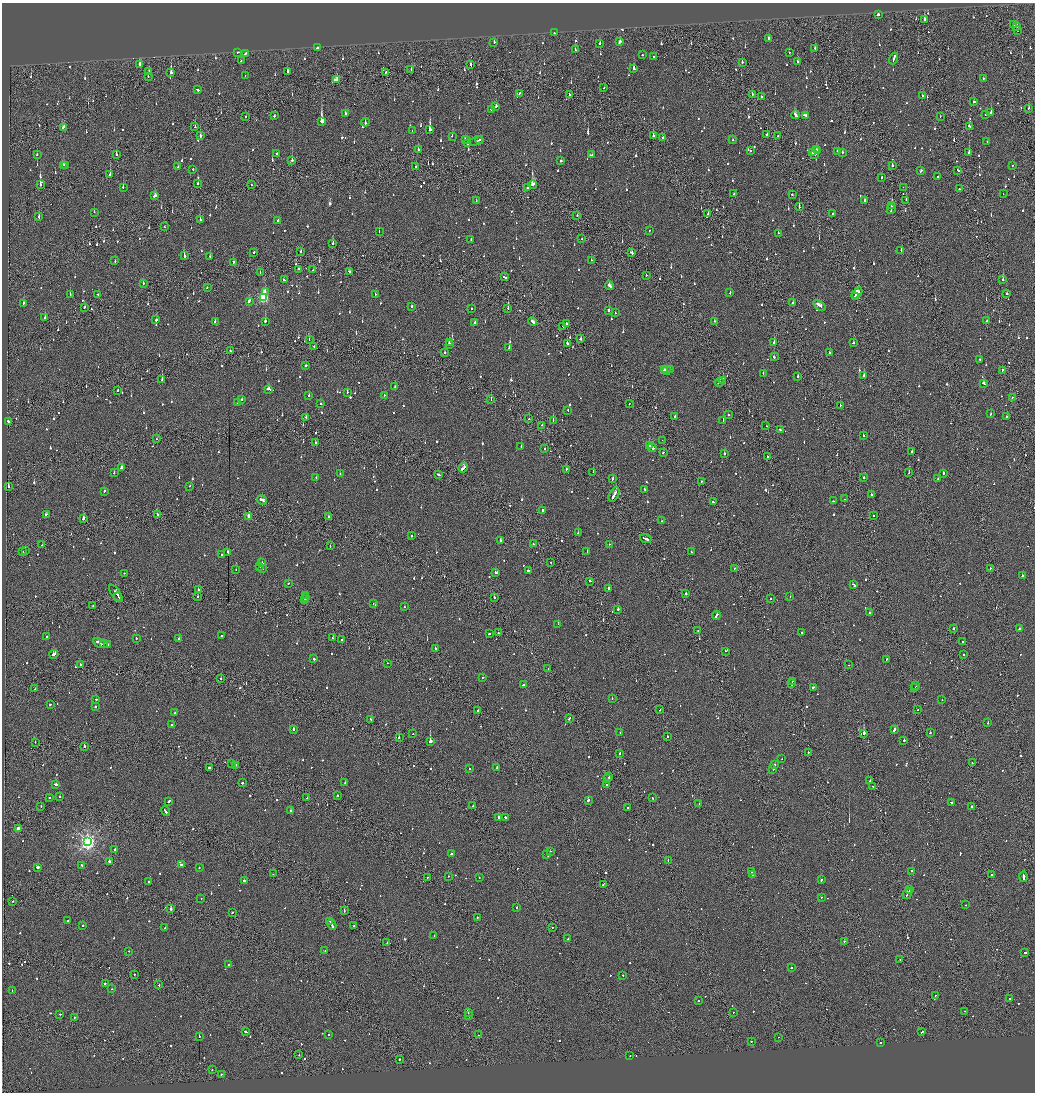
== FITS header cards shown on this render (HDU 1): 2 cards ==
NAXIS1  =                 2065
NAXIS2  =                 2180

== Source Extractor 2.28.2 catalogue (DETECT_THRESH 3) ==
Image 2065 x 2180 px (HDU 1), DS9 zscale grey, zoomed out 1/2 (1 PNG px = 2 x 2 image px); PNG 1037 x 1094 px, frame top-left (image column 1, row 2179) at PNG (2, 3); each listed source drawn as its Kron ellipse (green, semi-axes under 4 px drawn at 4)
Background -0.0872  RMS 0.061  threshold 0.184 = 3 sigma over >= 5 px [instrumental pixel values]
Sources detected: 1365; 77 cannot appear on this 1/2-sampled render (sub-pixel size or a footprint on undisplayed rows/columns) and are neither listed nor drawn; of the other 1288, the 500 brightest by FLUX_AUTO listed and drawn (788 fainter detections omitted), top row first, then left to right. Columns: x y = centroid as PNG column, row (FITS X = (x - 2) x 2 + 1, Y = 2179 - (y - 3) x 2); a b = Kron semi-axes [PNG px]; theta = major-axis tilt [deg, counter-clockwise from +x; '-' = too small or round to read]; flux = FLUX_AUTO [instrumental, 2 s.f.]
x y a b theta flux
878 15 2 2 - 980
924 20 3 2 - 730
1013 25 2 2 - 81
1017 26 3 2 - 400
1017 31 2 2 - 120
554 33 2 2 - 220
769 39 2 2 - 310
494 42 2 2 - 120
620 42 3 2 - 84
600 43 2 2 - 88
317 48 2 2 - 330
815 48 2 2 - 61
575 50 2 2 - 220
237 52 2 2 - 56
789 53 2 2 - 54
245 54 4 2 - 260
642 55 2 2 - 140
654 57 2 2 - 79
893 59 6 2 71 220
241 60 2 2 - 110
798 61 2 2 - 58
742 62 2 2 - 83
140 64 3 2 - 410
471 65 4 1 - 220
634 68 3 2 - 140
411 69 2 1 - 64
149 71 2 1 - 74
287 71 2 2 - 150
171 72 3 2 - 230
385 72 2 2 - 70
245 76 2 2 - 58
148 77 2 2 - 97
983 79 2 2 - 98
336 80 3 2 - 160
604 88 2 1 - 80
197 90 3 2 - 140
520 93 3 2 - 110
752 94 2 2 - 130
569 95 2 2 - 150
923 96 2 2 - 150
762 97 3 2 - 110
973 102 2 2 - 180
496 106 2 2 - 100
1029 108 2 2 - 61
492 109 2 2 - 250
991 112 2 2 - 150
345 113 2 2 - 140
795 115 4 2 - 180
805 115 3 2 - 150
985 115 2 2 - 86
274 116 2 2 - 81
940 116 2 1 - 57
245 117 2 2 - 74
322 121 4 3 - 1300
365 122 4 2 - 140
969 126 2 2 - 71
63 127 4 2 - 120
195 127 2 2 - 67
430 129 3 2 - 1100
412 131 2 1 - 94
767 135 2 1 - 63
777 135 2 1 - 60
200 136 3 2 - 240
452 136 2 2 - 59
653 136 3 2 - 190
663 138 2 2 - 53
465 139 2 2 - 57
479 140 4 1 - 200
733 140 2 1 - 96
476 141 7 2 21 190
987 141 2 2 - 60
467 144 2 2 - 210
418 150 2 2 - 140
816 150 2 1 - 75
750 151 2 1 - 86
817 151 2 2 - 78
837 151 3 2 - 150
842 152 2 2 - 75
812 153 3 2 - 83
969 153 2 2 - 130
37 154 2 2 - 67
116 154 3 2 - 86
277 154 2 2 - 63
815 154 2 2 - 130
592 155 2 2 - 57
292 160 3 2 - 140
561 161 2 2 - 780
64 165 3 2 - 140
892 165 2 2 - 60
1012 165 2 2 - 64
66 166 2 1 - 79
178 167 2 2 - 58
415 167 2 2 - 110
193 169 2 2 - 65
958 170 2 2 - 75
921 171 3 2 - 58
110 174 2 2 - 250
938 176 2 2 - 53
882 178 2 2 - 64
197 184 2 2 - 100
533 184 4 2 - 680
40 185 2 2 - 240
252 185 2 2 - 69
123 187 2 2 - 170
527 187 2 2 - 240
903 187 2 1 - 64
960 189 3 2 - 120
734 194 2 2 - 110
1003 194 2 2 - 83
792 195 2 2 - 120
155 196 3 2 - 120
865 200 2 2 - 75
906 200 3 1 - 100
476 201 2 1 - 67
892 206 3 2 - 420
799 207 2 2 - 160
891 209 5 2 - 200
94 212 2 2 - 86
708 213 2 1 - 59
833 213 2 2 - 66
577 216 2 2 - 79
39 217 3 2 - 100
200 220 2 2 - 72
278 220 2 2 - 92
164 227 2 1 - 77
649 230 2 2 - 97
379 232 2 1 - 61
778 233 2 2 - 71
471 239 3 2 - 160
582 239 2 2 - 65
333 243 2 2 - 73
901 251 2 2 - 100
254 252 2 2 - 100
301 252 2 2 - 53
632 253 3 2 - 100
184 256 3 2 - 110
210 256 2 2 - 98
591 260 2 2 - 61
115 261 2 2 - 67
233 262 2 2 - 140
299 269 2 2 - 63
313 270 2 2 - 84
349 271 3 2 - 81
260 273 2 2 - 56
646 275 2 1 - 110
504 277 3 2 - 300
284 280 3 2 - 72
1003 280 2 2 - 170
143 283 2 2 - 100
609 286 4 2 - 290
207 288 2 2 - 60
265 291 2 2 - 160
730 293 2 2 - 110
857 293 6 2 47 870
1006 293 2 2 - 70
98 294 2 2 - 52
375 294 2 2 - 88
70 295 2 1 - 65
856 297 2 2 - 190
263 298 3 3 - 1200
249 301 4 2 - 94
24 303 2 2 - 52
793 303 2 2 - 64
819 305 7 2 -36 220
412 306 2 2 - 240
84 307 2 2 - 77
471 308 2 2 - 51
508 308 2 1 - 290
609 310 2 2 - 350
615 313 2 1 - 130
45 318 2 2 - 150
156 320 2 2 - 220
265 321 2 2 - 400
714 321 2 2 - 82
987 321 2 2 - 70
215 322 2 1 - 170
475 322 3 2 - 94
532 322 4 2 - 180
566 323 2 2 - 67
563 326 2 2 - 62
580 339 2 2 - 67
309 340 2 1 - 52
449 343 2 1 - 72
774 343 2 2 - 150
853 343 2 2 - 130
449 344 3 2 - 130
567 344 3 2 - 120
314 346 2 1 - 100
509 347 3 2 - 180
230 351 2 2 - 91
445 352 2 2 - 68
829 353 2 2 - 150
774 357 2 2 - 110
980 359 2 2 - 61
306 366 2 2 - 63
670 369 2 2 - 91
664 370 2 2 - 80
1002 370 2 2 - 210
667 371 4 2 - 150
763 373 2 2 - 54
864 375 2 2 - 230
798 376 2 2 - 64
162 379 2 1 - 320
723 381 2 2 - 190
719 382 4 2 - 130
984 383 3 2 - 100
395 386 2 2 - 72
268 389 4 2 - 130
118 391 2 2 - 60
347 392 2 2 - 97
309 395 2 2 - 53
385 395 2 2 - 58
1012 397 2 2 - 51
242 399 2 2 - 320
491 400 2 1 - 230
238 402 3 2 - 81
321 404 2 2 - 110
629 404 2 2 - 73
840 405 2 1 - 120
568 410 2 1 - 51
991 414 2 2 - 57
728 415 2 1 - 190
674 416 3 2 - 110
1007 416 2 2 - 79
306 417 2 2 - 240
529 419 2 2 - 72
553 420 2 1 - 65
723 421 2 1 - 90
9 422 3 2 - 370
542 425 2 1 - 57
766 426 2 1 - 81
780 430 2 2 - 54
863 436 2 2 - 81
156 439 2 1 - 74
662 440 2 1 - 98
316 443 2 1 - 81
649 445 3 2 - 290
521 446 2 2 - 73
652 448 4 2 - 240
544 449 2 2 - 90
912 452 2 2 - 55
663 453 2 2 - 69
724 454 2 2 - 97
767 456 2 2 - 84
122 467 3 2 - 170
463 468 5 2 - 230
566 469 2 2 - 100
593 472 2 1 - 57
909 472 2 1 - 100
114 473 2 2 - 76
943 473 2 2 - 200
340 474 2 2 - 52
439 474 3 2 - 140
316 478 2 2 - 96
864 478 2 2 - 65
612 479 3 2 - 120
938 479 2 2 - 83
701 481 2 1 - 62
8 486 2 2 - 130
190 486 2 2 - 66
645 489 3 2 - 67
104 491 2 2 - 51
614 495 8 2 61 460
871 495 2 2 - 120
844 499 2 1 - 56
262 500 5 2 - 190
833 501 2 2 - 54
713 502 3 2 - 90
543 510 2 2 - 250
46 514 3 2 - 94
157 515 2 2 - 64
249 516 3 2 - 130
329 516 2 2 - 77
873 516 2 2 - 58
83 519 2 2 - 370
661 521 2 2 - 72
578 533 2 2 - 67
412 536 2 2 - 88
646 539 6 2 -20 1100
500 540 2 2 - 130
533 544 2 2 - 110
609 544 2 2 - 63
42 545 2 2 - 68
330 546 2 2 - 63
25 550 2 2 - 74
587 551 2 2 - 74
23 552 2 2 - 51
227 552 2 2 - 320
691 552 2 2 - 75
222 555 2 2 - 59
550 562 2 1 - 100
262 563 2 2 - 65
260 566 2 2 - 190
262 568 2 2 - 62
734 568 2 2 - 62
990 568 2 2 - 85
236 570 2 2 - 57
528 571 2 2 - 170
496 572 3 2 - 99
124 573 2 2 - 260
1022 576 2 2 - 82
590 581 2 2 - 75
288 583 2 2 - 68
854 585 4 2 - 120
609 588 2 2 - 410
199 589 3 2 - 94
116 593 10 2 -55 570
686 594 2 2 - 270
118 596 3 1 - 180
306 596 2 1 - 180
790 596 2 2 - 51
198 597 2 2 - 61
305 597 2 1 - 130
494 597 2 2 - 130
770 598 2 2 - 55
305 600 2 2 - 220
373 604 2 1 - 75
93 605 2 1 - 75
404 607 2 2 - 80
618 609 2 2 - 270
870 613 2 2 - 230
716 615 4 2 - 170
558 624 2 1 - 240
953 629 2 2 - 61
1019 629 2 2 - 100
698 630 2 2 - 56
498 633 2 2 - 82
802 633 2 2 - 61
489 634 3 2 - 69
47 636 2 2 - 96
221 636 2 2 - 150
136 638 2 2 - 54
333 638 2 2 - 55
179 639 2 2 - 85
342 640 2 2 - 280
963 642 2 2 - 67
99 643 6 2 -34 320
104 644 4 2 - 170
107 645 3 2 - 95
435 648 2 2 - 75
725 651 2 2 - 68
54 654 4 2 - 420
964 654 2 2 - 74
314 659 2 2 - 86
886 659 3 2 - 63
387 663 2 1 - 58
80 664 2 2 - 96
849 665 2 1 - 51
548 669 2 1 - 55
482 677 2 2 - 54
221 678 2 2 - 51
792 682 2 1 - 110
792 684 3 2 - 170
523 685 2 2 - 710
916 686 2 1 - 77
814 687 3 2 - 120
915 688 2 1 - 60
35 689 2 2 - 63
96 699 2 2 - 61
612 699 2 2 - 120
942 700 2 1 - 76
50 704 3 2 - 65
96 707 3 2 - 60
918 709 2 1 - 67
660 710 2 1 - 90
478 711 2 2 - 81
175 713 2 2 - 58
569 718 3 2 - 90
370 719 2 2 - 58
988 723 2 2 - 68
172 724 2 2 - 95
293 729 2 2 - 230
894 730 3 2 - 450
620 732 2 1 - 96
864 733 2 2 - 580
930 733 2 2 - 65
412 734 2 1 - 60
667 736 2 1 - 90
399 738 2 1 - 300
904 740 2 2 - 440
430 741 3 2 - 7100
35 742 2 1 - 76
84 746 2 1 - 400
808 752 2 1 - 100
620 753 2 2 - 99
782 759 2 2 - 67
232 763 3 2 - 98
972 763 2 2 - 77
236 765 2 2 - 60
775 765 2 2 - 160
497 767 3 2 - 130
209 768 2 2 - 140
469 769 2 2 - 56
773 769 2 2 - 110
609 777 2 2 - 150
608 779 2 1 - 100
870 781 2 2 - 110
345 782 2 2 - 73
242 783 2 2 - 160
56 784 3 2 - 220
606 785 2 2 - 60
873 786 2 2 - 93
338 795 2 2 - 210
60 796 2 2 - 52
49 798 2 2 - 54
307 798 2 2 - 110
652 798 2 2 - 53
588 800 2 2 - 360
169 801 3 2 - 170
952 803 3 2 - 80
699 804 2 1 - 56
41 806 2 2 - 58
473 806 2 2 - 68
628 807 2 2 - 56
971 807 3 2 - 93
291 810 2 2 - 98
165 811 5 2 - 270
498 817 2 2 - 240
505 817 2 2 - 170
18 829 3 2 - 110
88 841 4 4 - 4300
115 849 2 2 - 64
550 851 2 2 - 74
451 854 2 2 - 93
547 854 3 2 - 120
668 860 2 1 - 63
109 861 2 2 - 170
82 865 3 2 - 72
181 865 2 2 - 86
37 867 3 2 - 200
199 868 2 2 - 96
912 871 2 2 - 130
751 872 2 1 - 56
273 874 2 2 - 72
752 874 3 2 - 140
991 875 2 2 - 110
449 876 2 2 - 140
427 877 2 2 - 69
479 877 2 2 - 120
1023 877 5 2 - 260
821 880 2 2 - 76
244 881 2 2 - 220
149 882 2 2 - 83
603 885 3 1 - 120
910 890 3 2 - 200
907 893 6 1 55 360
821 897 2 2 - 91
201 899 2 2 - 62
12 901 2 1 - 74
965 905 2 2 - 66
516 907 2 2 - 150
171 909 2 2 - 490
344 910 2 2 - 84
232 912 2 2 - 52
477 917 2 2 - 58
68 921 2 2 - 170
330 921 4 2 - 320
83 925 2 2 - 110
332 925 5 2 - 400
354 926 2 2 - 160
552 927 2 2 - 51
165 928 2 1 - 100
434 936 2 2 - 66
568 939 2 1 - 58
844 941 2 2 - 360
387 943 2 1 - 56
325 950 2 2 - 68
129 951 2 2 - 53
1025 952 3 2 - 140
900 959 2 1 - 51
228 965 2 2 - 62
791 968 2 2 - 110
134 975 2 1 - 180
623 975 2 2 - 98
105 983 2 2 - 81
159 985 2 1 - 72
111 989 2 1 - 75
12 991 2 1 - 68
935 996 2 2 - 53
1010 999 2 2 - 96
698 1000 2 2 - 66
964 1011 2 2 - 66
468 1012 2 1 - 61
733 1012 2 2 - 72
60 1014 2 1 - 170
468 1015 2 2 - 92
74 1017 2 2 - 89
246 1032 3 2 - 140
922 1032 3 2 - 99
328 1035 2 2 - 81
478 1035 2 2 - 110
199 1036 2 2 - 70
778 1037 2 1 - 220
751 1041 2 2 - 160
880 1043 2 1 - 120
299 1055 2 1 - 54
630 1055 2 2 - 94
400 1059 2 1 - 65
212 1070 2 2 - 78
221 1074 2 2 - 57
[788 fainter detections neither listed nor drawn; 77 sub-pixel or undisplayed-footprint detections neither listed nor drawn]